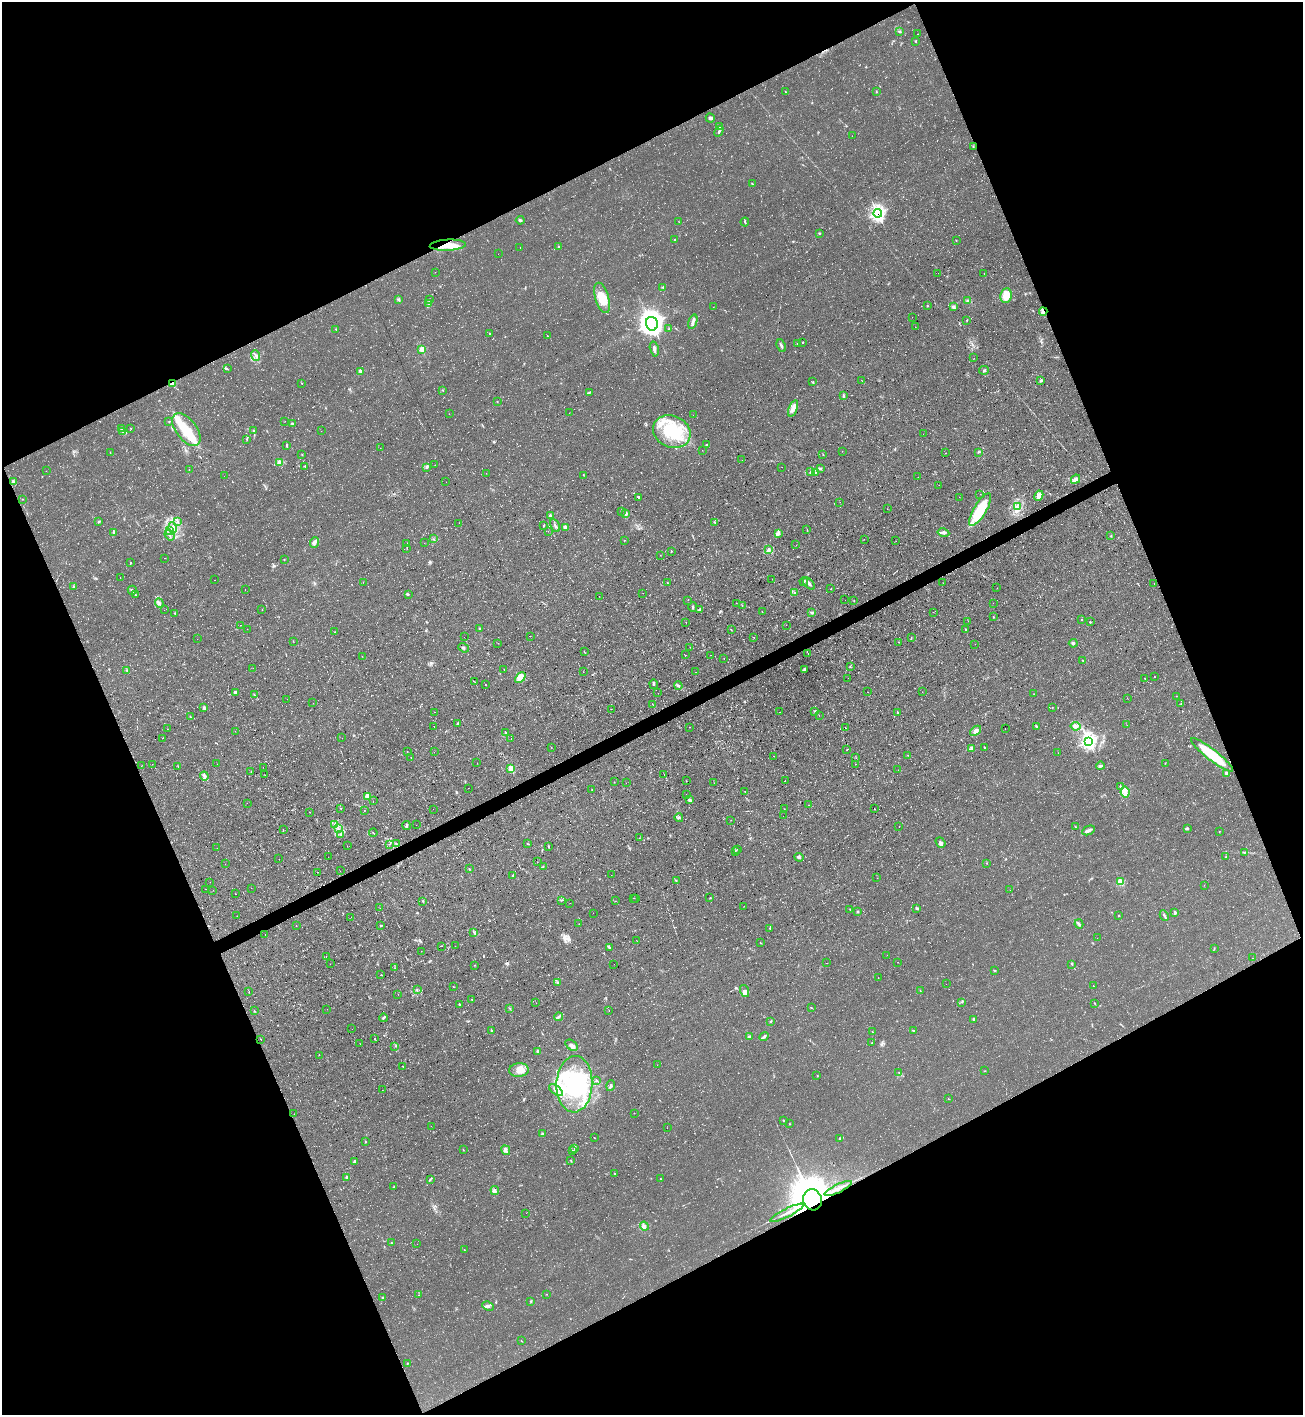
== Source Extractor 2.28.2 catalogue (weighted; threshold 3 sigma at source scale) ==
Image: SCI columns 153-5353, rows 1-5650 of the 5638 x 5651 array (HDU 1 of 3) = the unmasked area's bounding box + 8 px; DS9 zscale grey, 4 x 4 block average (1 PNG px = mean of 4 x 4 image px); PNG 1305 x 1417 px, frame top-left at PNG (2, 2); each listed source drawn as its Kron ellipse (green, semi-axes under 4 px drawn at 4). Shown black and unused: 45% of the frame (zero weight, under 3 of 4 exposures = <1% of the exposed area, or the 3 px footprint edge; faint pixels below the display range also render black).
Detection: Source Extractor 2.28.2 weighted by HDU 2 'WHT'. Background 0.0295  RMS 0.0058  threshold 0.0259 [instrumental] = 3 sigma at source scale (4.5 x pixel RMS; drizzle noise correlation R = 1.50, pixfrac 1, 0.05/0.05 arcsec/px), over >= 5 px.
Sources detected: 664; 22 too faint to see at this stretch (4 x 4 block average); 4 inside a brighter object's white glare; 41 cosmic-ray / hot-pixel residue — neither listed nor drawn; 7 coinciding with a brighter row at this scale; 24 inside a brighter listed object's ellipse — not listed separately; of the other 566, all 500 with FLUX_AUTO >= 0.466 (the completeness limit of this list) listed and drawn (66 fainter detections not listed), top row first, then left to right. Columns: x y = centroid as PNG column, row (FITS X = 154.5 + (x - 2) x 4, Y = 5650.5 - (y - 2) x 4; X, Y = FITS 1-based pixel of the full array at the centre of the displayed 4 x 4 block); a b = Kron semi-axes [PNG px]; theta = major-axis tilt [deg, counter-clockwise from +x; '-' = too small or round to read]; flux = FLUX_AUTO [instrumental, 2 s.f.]
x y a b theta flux
899 32 4 3 - 5.2
917 34 2 2 - 0.63
915 41 3 2 - 2.9
785 91 2 2 - 1.3
876 91 2 2 - 1.4
710 118 4 4 - 7
719 126 3 2 - 3.9
719 131 5 2 - 5.6
852 136 2 2 - 0.73
973 146 2 2 - 2.2
752 184 3 2 - 2.7
878 213 4 3 - 470
520 220 4 2 - 6.8
679 222 2 2 - 0.99
745 222 4 2 - 4.1
819 233 3 2 - 2.4
675 240 2 2 - 3.9
956 240 2 2 - 1.2
448 245 18 5 3 63
520 247 2 2 - 1.3
559 247 3 2 - 2.5
498 254 2 2 - 1.1
435 272 2 2 - 0.52
938 273 2 2 - 0.78
984 273 2 2 - 0.6
663 287 2 2 - 1.9
1006 296 7 5 83 44
602 298 15 7 -74 67
399 300 3 3 - 4.8
429 300 3 2 - 5
968 301 4 3 - 7
429 303 3 2 - 3.4
927 306 2 2 - 1.5
713 307 2 2 - 0.79
954 307 3 3 - 5.2
1043 312 4 2 - 7.4
912 317 2 2 - 0.51
967 320 2 2 - 2.3
693 322 7 3 72 9.8
652 324 7 6 - 2800
915 327 2 2 - 0.75
336 329 2 2 - 1.3
669 329 3 2 - 2.3
489 334 2 2 - 1.4
547 335 2 2 - 1.1
803 342 3 2 - 1.8
797 344 2 2 - 1.7
781 346 6 2 -67 7.4
422 349 3 3 - 29
654 349 7 3 -76 12
255 355 5 2 - 6.4
974 358 2 2 - 0.57
227 369 2 2 - 1.5
984 370 5 3 - 4.9
360 371 3 3 - 5.3
861 380 2 2 - 0.56
1041 381 3 3 - 5.7
813 382 3 2 - 2.2
302 383 3 2 - 1.5
172 384 2 2 - 48
443 390 2 2 - 1.3
589 393 3 2 - 3.3
844 396 4 2 - 4.4
497 401 2 2 - 1
793 408 8 4 68 19
569 413 2 2 - 0.47
449 414 2 2 - 0.53
693 415 2 2 - 0.52
285 421 2 2 - 0.75
169 422 2 2 - 1.4
293 424 3 3 - 4.9
121 428 3 2 - 4
130 428 3 2 - 1.2
186 430 19 10 -52 110
254 431 3 2 - 2.9
321 431 2 2 - 0.47
123 432 4 2 - 4.4
672 432 19 15 -24 180
923 434 2 2 - 0.51
247 439 3 2 - 2.8
287 445 3 2 - 3.8
707 445 2 2 - 1.7
380 448 2 2 - 0.48
702 450 2 2 - 0.6
842 451 2 2 - 0.63
110 452 2 2 - 1.1
978 452 3 2 - 3.1
945 453 2 2 - 0.76
302 455 2 2 - 1.7
823 455 2 2 - 1.1
742 460 2 2 - 0.61
279 463 4 2 - 5.8
435 465 2 2 - 1.5
305 466 3 2 - 2.2
426 467 3 2 - 4.2
782 467 2 2 - 0.5
821 469 3 2 - 3
189 470 2 2 - 0.86
46 471 2 2 - 0.72
811 472 3 2 - 4.3
815 472 4 2 - 4.7
486 473 2 2 - 0.5
583 475 2 2 - 1.3
224 476 2 2 - 0.55
918 477 2 2 - 0.59
1076 479 5 4 - 12
13 482 2 2 - 9.4
446 482 2 2 - 0.52
939 485 2 2 - 1.9
980 494 2 2 - 0.51
1039 496 5 4 - 27
638 497 3 2 - 4.4
959 497 2 2 - 0.52
22 499 2 2 - 0.78
840 502 2 2 - 0.62
1017 507 3 3 - 7.5
887 509 2 2 - 0.62
980 509 18 6 59 160
621 511 2 2 - 1.2
626 513 2 2 - 10
550 516 3 2 - 8.4
99 521 2 2 - 2.5
178 522 2 2 - 1.3
714 522 2 2 - 2
459 523 2 2 - 0.84
543 526 3 2 - 1.8
555 526 7 2 -64 8.1
565 527 4 4 - 11
173 528 5 3 - 14
170 530 3 2 - 3.9
807 530 2 2 - 4
548 531 2 2 - 0.58
943 532 6 3 -12 9.3
114 533 4 2 - 4.1
778 533 3 2 - 4.5
169 535 6 2 -53 4.8
1111 536 2 2 - 2.1
433 539 2 2 - 1.3
864 539 2 2 - 0.66
624 540 2 2 - 1.8
896 541 2 2 - 0.49
314 542 5 3 - 11
424 543 2 2 - 0.62
407 544 2 2 - 2
796 545 2 2 - 0.53
407 548 2 2 - 1.2
768 550 4 3 - 8.5
671 551 3 2 - 1.9
660 555 2 2 - 0.89
165 558 2 2 - 0.54
284 559 2 2 - 1.6
131 563 3 2 - 1.7
120 577 2 2 - 1.3
772 579 2 2 - 0.63
215 580 2 2 - 0.67
363 582 2 2 - 0.67
804 582 4 2 - 3.6
668 583 2 2 - 1.5
809 583 7 2 -47 10
943 583 2 2 - 1
1154 584 2 2 - 0.61
74 586 2 2 - 3.2
831 588 2 2 - 1.2
997 588 2 2 - 0.71
132 590 4 2 - 5.6
245 590 2 2 - 0.57
643 593 2 2 - 0.53
795 593 3 3 - 3.7
135 594 3 2 - 3.1
408 594 3 2 - 2.4
599 596 2 2 - 0.57
688 600 2 2 - 0.86
845 600 2 2 - 0.51
854 601 2 2 - 1.1
159 603 5 2 - 4.8
736 603 2 2 - 0.81
993 603 2 2 - 0.49
742 605 2 2 - 0.96
693 607 5 2 - 4.6
262 609 2 2 - 0.61
700 609 3 3 - 4.5
164 610 2 2 - 0.55
762 611 2 2 - 0.82
933 612 2 2 - 0.89
175 613 2 2 - 3
812 613 4 3 - 5.8
993 617 3 2 - 2.1
1081 620 2 2 - 1.8
968 621 2 2 - 1.1
1090 622 2 2 - 2.9
686 623 2 2 - 1
240 625 2 2 - 0.65
786 625 2 2 - 3
479 628 2 2 - 2.6
247 629 2 2 - 0.61
731 630 4 2 - 1.4
965 630 3 2 - 1.9
335 632 2 2 - 1.8
530 636 2 2 - 0.47
464 637 2 2 - 1
754 637 2 2 - 0.8
911 637 2 2 - 1.3
197 639 2 2 - 0.68
293 641 2 2 - 1.2
898 642 2 2 - 0.84
498 643 2 2 - 0.55
1073 643 4 3 - 5.9
975 644 2 2 - 0.69
690 647 2 2 - 0.47
463 648 5 2 - 4.7
584 652 3 2 - 1.5
808 654 2 2 - 2.8
686 655 2 2 - 0.73
711 655 2 2 - 0.56
362 656 2 2 - 0.52
724 659 2 2 - 0.75
1083 661 3 2 - 1.8
850 667 2 2 - 1.8
253 668 2 2 - 0.6
504 669 2 2 - 1
804 669 4 3 - 5.8
127 670 2 2 - 2
583 672 2 2 - 0.63
696 672 2 2 - 0.73
1154 676 2 2 - 1.2
520 678 6 4 43 65
848 678 2 2 - 0.5
1145 678 3 2 - 1.3
475 682 2 2 - 2.3
654 684 5 2 - 3.9
485 685 2 2 - 1.7
678 686 4 2 - 5.8
235 692 3 3 - 6.6
868 692 2 2 - 0.65
922 692 2 2 - 0.54
658 693 2 2 - 0.53
1034 694 2 2 - 0.85
254 695 3 2 - 1.6
1176 696 2 2 - 0.54
1127 698 2 2 - 0.56
287 699 2 2 - 1.3
313 703 2 2 - 0.52
652 704 2 2 - 2.2
1181 704 2 2 - 1.3
1052 707 2 2 - 0.93
204 708 4 2 - 6.4
611 709 2 2 - 0.85
815 711 4 2 - 3.9
435 712 2 2 - 0.55
780 712 2 2 - 0.55
897 712 2 2 - 2.7
819 715 2 2 - 0.52
190 716 2 2 - 1.2
457 723 3 2 - 2.3
1127 725 2 2 - 0.61
434 726 2 2 - 1.1
1036 726 3 2 - 4.3
1075 726 5 4 - 10
690 727 2 2 - 0.85
845 728 2 2 - 1.3
1005 728 2 2 - 0.62
167 729 2 2 - 0.61
235 731 2 2 - 0.51
976 731 6 4 39 11
505 732 2 2 - 1.5
162 738 2 2 - 0.91
342 738 2 2 - 0.65
511 739 2 2 - 4.6
1089 741 4 3 - 680
551 747 2 2 - 0.81
984 747 2 2 - 1.9
971 748 2 2 - 2.6
847 749 2 2 - 0.7
407 752 3 2 - 1.5
434 752 2 2 - 0.61
1058 753 2 2 - 0.62
908 755 2 2 - 0.91
1212 755 26 5 -38 170
774 756 2 2 - 1
411 757 2 2 - 0.52
856 758 2 2 - 0.47
477 763 2 2 - 0.9
1165 763 2 2 - 1.3
152 764 2 2 - 0.79
217 764 2 2 - 0.48
855 764 2 2 - 1.2
141 766 2 2 - 0.58
178 766 2 2 - 1.2
1100 766 4 3 - 7.8
263 767 2 2 - 0.65
511 768 3 2 - 37
898 770 2 2 - 0.48
251 772 4 2 - 1.9
1226 773 3 2 - 6.3
664 774 2 2 - 0.59
265 775 2 2 - 0.6
204 776 4 2 - 5.7
785 780 2 2 - 0.53
686 781 2 2 - 0.66
614 782 2 2 - 0.89
626 783 2 2 - 0.49
714 783 2 2 - 0.54
1120 786 3 2 - 2.3
468 788 2 2 - 0.49
592 790 3 2 - 1.7
745 792 2 2 - 0.95
1125 792 5 4 - 22
686 794 2 2 - 0.74
367 797 2 2 - 50
690 800 4 3 - 8.1
373 801 2 2 - 0.52
247 803 2 2 - 0.49
809 805 2 2 - 0.85
341 808 2 2 - 1.2
433 809 2 2 - 0.51
784 809 2 2 - 0.74
874 809 2 2 - 1.2
364 810 2 2 - 1.4
310 812 2 2 - 0.91
783 816 2 2 - 0.5
679 818 4 2 - 4.8
731 820 2 2 - 0.59
335 824 3 2 - 4
416 825 2 2 - 0.51
406 826 4 2 - 6.6
899 826 2 2 - 0.83
1075 827 2 2 - 0.93
338 828 2 2 - 1.5
1187 828 3 2 - 3.6
283 830 2 2 - 1.2
1088 830 7 3 24 12
1219 831 3 2 - 1.3
373 833 4 2 - 2.3
341 834 2 2 - 1.9
639 838 2 2 - 0.85
940 843 6 3 -51 7.6
389 844 2 2 - 0.72
396 844 3 2 - 2.6
528 844 3 2 - 2.2
347 846 2 2 - 0.55
549 846 2 2 - 2
217 848 2 2 - 0.58
737 849 2 2 - 0.61
735 851 2 2 - 1.9
1244 852 3 2 - 3
328 857 2 2 - 0.53
799 857 5 3 - 6.7
1226 857 2 2 - 2.2
279 859 2 2 - 0.61
537 862 2 2 - 0.88
987 863 2 2 - 1.2
225 864 2 2 - 0.7
543 866 3 2 - 1.8
469 869 2 2 - 2.3
340 871 2 2 - 0.72
318 872 2 2 - 0.61
513 875 3 2 - 3.8
611 875 2 2 - 0.62
877 878 2 2 - 0.64
676 881 3 2 - 1.7
210 882 2 2 - 0.78
1120 882 2 2 - 54
1204 885 2 2 - 0.7
251 888 2 2 - 0.61
205 889 2 2 - 0.51
213 890 2 2 - 0.47
1010 890 2 2 - 0.58
235 894 2 2 - 0.72
633 898 2 2 - 0.87
636 898 2 2 - 0.47
710 898 2 2 - 0.97
561 900 2 2 - 0.94
423 901 2 2 - 1.8
615 901 2 2 - 0.73
570 903 2 2 - 0.61
744 906 2 2 - 0.49
380 908 2 2 - 0.79
917 908 3 2 - 4.4
850 909 2 2 - 0.89
858 912 2 2 - 6
593 913 2 2 - 0.61
1175 913 3 3 - 5.9
1119 915 2 2 - 1.9
1164 915 5 2 - 5.8
237 916 2 2 - 1.4
351 917 2 2 - 0.59
579 924 2 2 - 0.81
1079 924 4 3 - 6.3
296 926 2 2 - 0.71
381 926 3 2 - 2.3
770 928 2 2 - 1.1
474 932 3 2 - 3.3
265 934 2 2 - 1.3
1097 938 2 2 - 0.53
637 941 2 2 - 0.83
760 943 2 2 - 1.3
441 946 2 2 - 0.77
455 946 2 2 - 0.55
610 947 4 2 - 3.8
1214 949 2 2 - 1.6
421 951 2 2 - 0.56
887 955 2 2 - 0.47
326 957 2 2 - 0.57
1252 958 2 2 - 0.6
898 962 2 2 - 0.74
826 963 2 2 - 0.51
330 964 2 2 - 1.1
614 964 2 2 - 0.65
1072 964 3 2 - 2.4
475 965 2 2 - 2
395 968 2 2 - 0.92
995 971 3 2 - 2.6
381 975 2 2 - 0.93
878 978 2 2 - 0.63
557 982 3 2 - 2.5
946 984 2 2 - 0.59
1093 985 2 2 - 0.77
453 987 2 2 - 1
417 990 3 2 - 2
249 991 2 2 - 1.1
744 991 6 3 -72 9.9
920 991 3 2 - 1.4
398 994 2 2 - 0.79
472 1000 2 2 - 1.8
962 1002 2 2 - 1.7
536 1003 2 2 - 0.53
1094 1003 3 2 - 1.9
459 1004 2 2 - 2.2
811 1008 3 2 - 1.6
327 1009 2 2 - 0.51
510 1009 3 2 - 2.7
609 1010 2 2 - 1
254 1011 3 2 - 1.8
558 1017 4 2 - 3.9
383 1018 4 2 - 4.5
974 1019 3 2 - 4.6
771 1022 3 2 - 2
352 1029 2 2 - 0.48
913 1030 3 2 - 2.4
492 1031 4 3 - 5.1
872 1032 2 2 - 1.3
764 1036 5 2 - 6.9
750 1037 2 2 - 7.3
261 1039 2 2 - 1
375 1039 2 2 - 2.4
872 1043 2 2 - 1.6
360 1044 2 2 - 0.47
571 1045 7 4 -34 15
395 1046 2 2 - 1.5
538 1051 4 3 - 5.9
319 1055 2 2 - 0.63
657 1065 2 2 - 0.88
403 1066 2 2 - 1.6
519 1070 10 6 5 30
984 1071 2 2 - 1.1
899 1072 2 2 - 1.2
817 1076 2 2 - 1.7
596 1081 2 2 - 1.6
574 1084 28 18 88 270
611 1086 5 2 - 6.9
382 1090 2 2 - 0.7
556 1090 8 3 -36 14
948 1099 2 2 - 1.1
634 1113 2 2 - 0.79
294 1114 2 2 - 0.56
783 1121 2 2 - 2.4
790 1124 2 2 - 1.2
431 1126 2 2 - 0.57
667 1128 2 2 - 1.1
542 1134 2 2 - 5.6
594 1138 2 2 - 1.4
840 1139 3 3 - 3.6
365 1142 2 2 - 1.8
575 1148 3 2 - 2
463 1150 2 2 - 1.8
506 1150 5 3 - 7.9
572 1151 2 2 - 1.5
355 1161 4 2 - 5.6
571 1161 3 2 - 2
615 1173 2 2 - 2
347 1177 2 2 - 7.2
660 1179 2 2 - 1.4
430 1180 2 2 - 2.5
394 1187 3 2 - 2.5
838 1188 15 2 25 16
495 1191 4 2 - 6.7
813 1200 11 9 -75 12000
526 1213 2 2 - 0.49
787 1213 18 3 26 23
644 1226 5 3 - 7.6
392 1243 2 2 - 1.2
417 1244 2 2 - 0.69
464 1249 2 2 - 1.2
547 1294 2 2 - 0.84
419 1295 2 2 - 0.65
383 1298 3 2 - 3.5
531 1301 3 2 - 2.4
488 1306 6 3 -26 9.1
521 1341 2 2 - 1.2
407 1363 3 2 - 2
Overlapping masked pixels (flux is a lower limit): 7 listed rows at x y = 878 213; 448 245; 1043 312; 172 384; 1212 755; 838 1188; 813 1200
Diffuse or blended objects may show on this block-average render without a row.